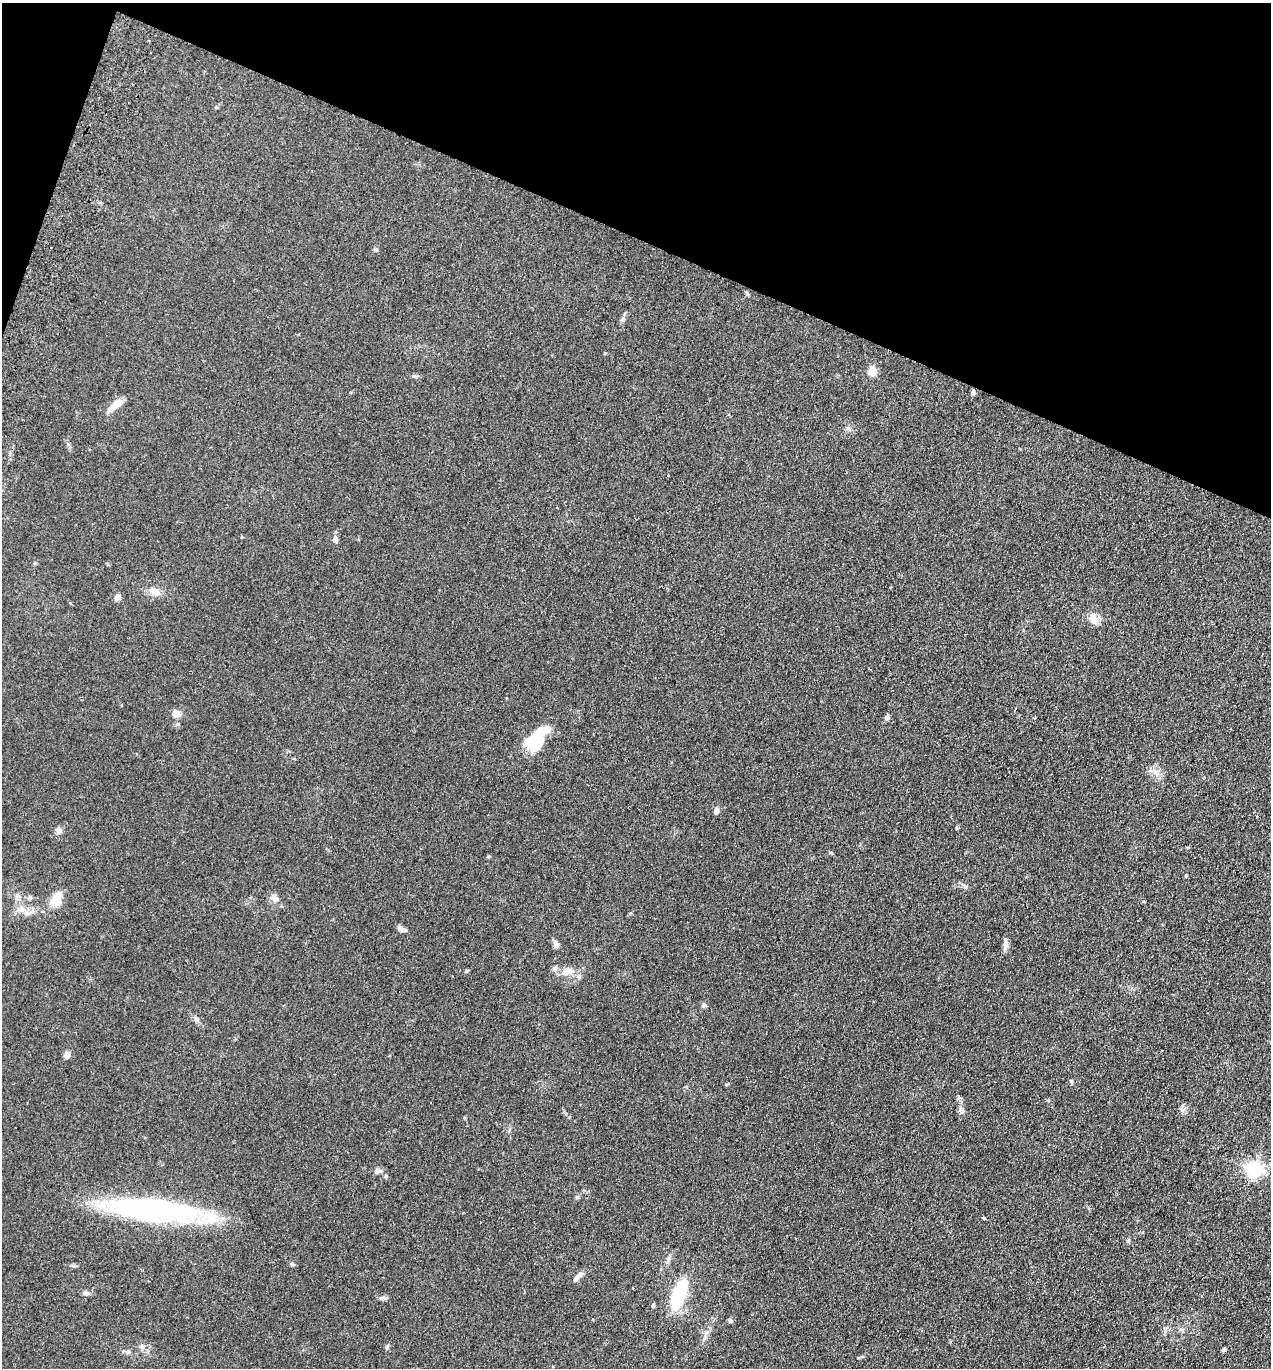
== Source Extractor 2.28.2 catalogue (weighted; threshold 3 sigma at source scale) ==
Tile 2 of 4 x 4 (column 2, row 1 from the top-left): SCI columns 1461-2729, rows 4123-5488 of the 5589 x 5512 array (HDU 1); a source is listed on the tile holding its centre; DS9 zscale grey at full resolution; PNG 1273 x 1370 px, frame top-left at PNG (2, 3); no overlay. Shown black and unused: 19% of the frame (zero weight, under 2 of 3 exposures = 3% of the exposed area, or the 3 px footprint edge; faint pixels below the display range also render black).
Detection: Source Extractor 2.28.2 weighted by HDU 2 'WHT'; one run over the whole footprint, this tile lists its part. Background 0.0961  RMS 0.01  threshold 0.0459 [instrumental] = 3 sigma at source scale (4.5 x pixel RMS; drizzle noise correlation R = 1.50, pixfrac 1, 0.05/0.05 arcsec/px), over >= 5 px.
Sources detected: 56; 3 cosmic-ray / hot-pixel residue — not listed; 1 inside a brighter listed object's ellipse — not listed separately; the other 52 listed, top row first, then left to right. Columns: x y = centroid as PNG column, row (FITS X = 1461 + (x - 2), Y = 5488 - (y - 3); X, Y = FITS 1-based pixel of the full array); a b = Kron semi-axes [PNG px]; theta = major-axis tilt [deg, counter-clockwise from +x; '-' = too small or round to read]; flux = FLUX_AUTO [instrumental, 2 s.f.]
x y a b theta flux
623 320 6 4 2 1.6
872 371 6 5 - 18
414 376 6 5 - 1.8
973 392 7 4 80 2.4
114 406 21 8 40 10
668 476 3 2 - 1.2
335 539 10 6 -87 3.6
154 592 14 9 -29 7.6
117 597 9 7 53 3.4
70 603 3 3 - 2.5
1094 619 17 9 -72 8.6
176 713 9 8 - 5.4
887 717 7 5 88 2.1
536 740 31 16 51 39
716 811 7 6 - 3.3
1257 816 3 2 - 1.5
59 830 8 7 - 3.6
831 853 7 3 -36 1.2
965 886 8 5 -61 2.2
30 898 7 6 - 2.2
275 898 15 8 -33 5.4
56 899 18 11 67 18
21 909 9 9 - 6.2
402 929 11 5 -16 4.4
556 944 9 7 -79 3.4
1005 945 12 6 81 4.2
555 968 8 7 - 2.7
467 971 5 4 - 1.2
568 971 15 9 22 9.2
704 1005 6 6 - 2.2
196 1019 8 5 -27 2.5
67 1055 8 7 - 4.3
962 1111 9 6 -38 2.6
1254 1169 6 6 - 240
377 1171 7 6 - 2.6
386 1176 5 5 - 1.2
577 1197 6 4 42 1.5
154 1209 89 22 -5 220
984 1218 4 3 - 4.2
1128 1241 6 4 72 1.2
668 1259 6 6 - 2.4
292 1264 5 5 - 1.4
577 1277 14 6 53 4.8
633 1288 3 2 - 0.87
85 1293 8 6 -14 3.4
679 1294 21 9 70 84
383 1298 11 5 3 2.5
730 1320 6 5 - 2.1
142 1346 7 4 -45 2.2
387 1346 8 4 64 1.6
1224 1349 6 5 - 1.3
128 1352 6 5 - 2.2
Unlisted compact peaks at least as high as the median listed source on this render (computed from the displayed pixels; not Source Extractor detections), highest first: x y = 1182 1110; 74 1266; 376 249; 605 353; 488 856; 956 828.